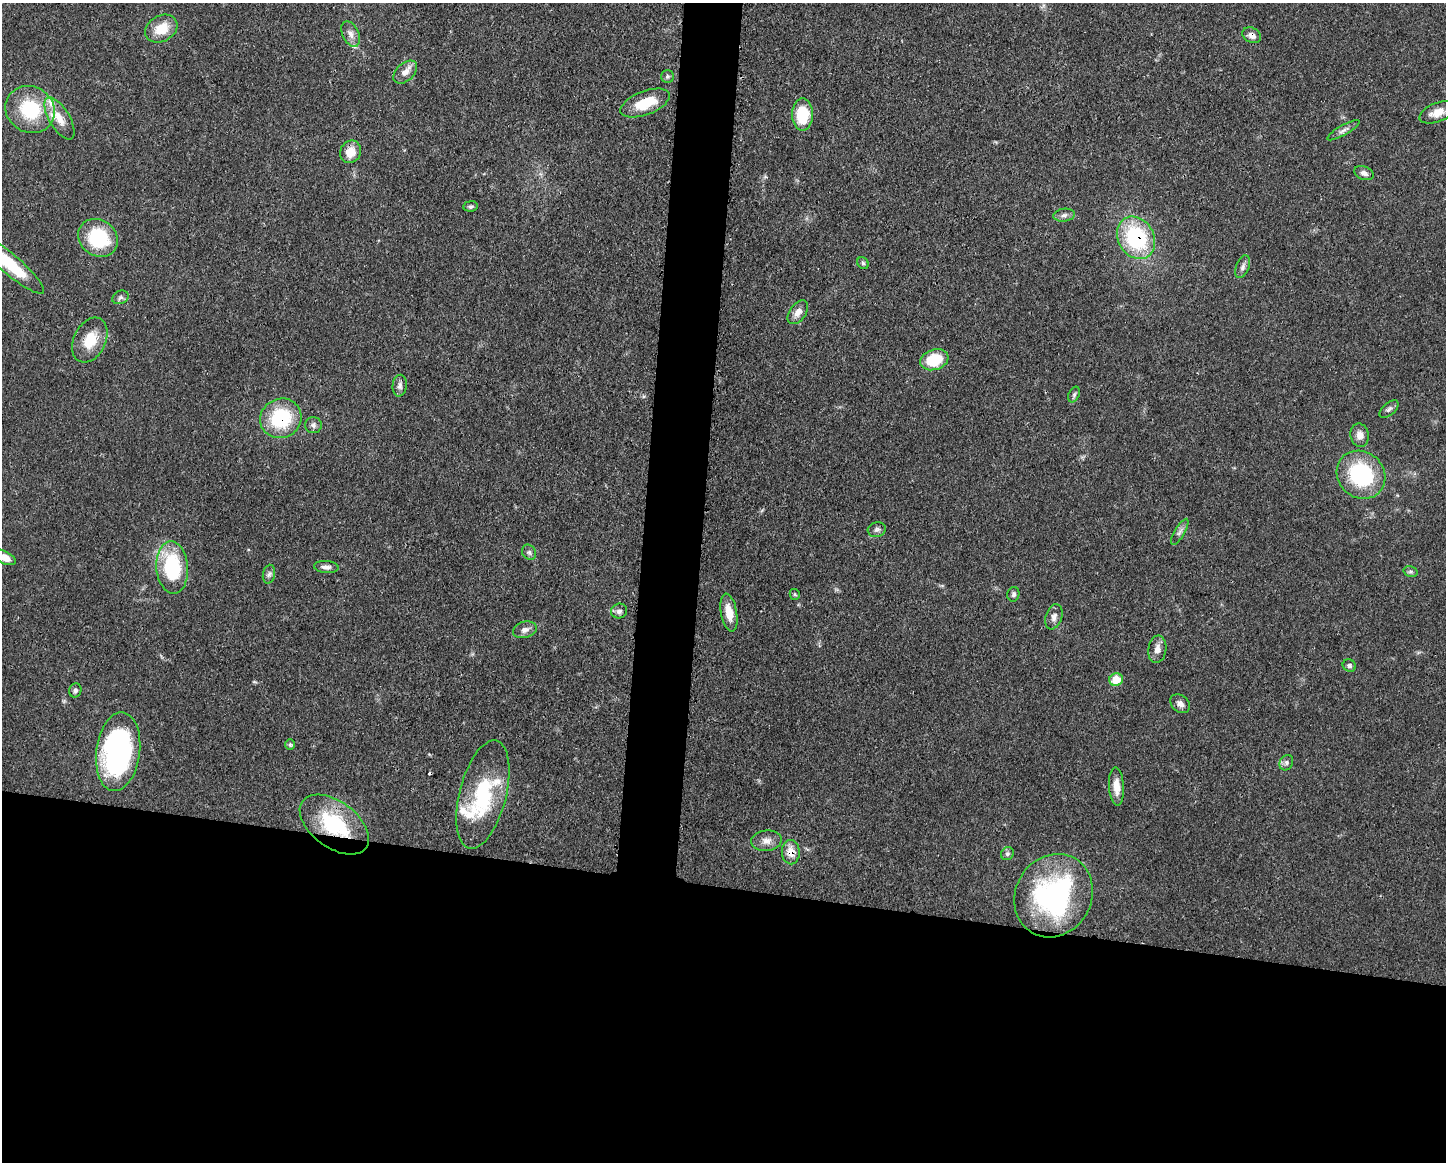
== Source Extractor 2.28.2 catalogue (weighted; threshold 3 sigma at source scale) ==
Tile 11 of 3 x 4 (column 2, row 4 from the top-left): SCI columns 1558-3001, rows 3-1162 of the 4671 x 4645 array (HDU 1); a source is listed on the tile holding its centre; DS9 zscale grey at full resolution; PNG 1448 x 1164 px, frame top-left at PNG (2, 3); each listed source drawn as its Kron ellipse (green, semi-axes under 4 px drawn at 4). Shown black and unused: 27% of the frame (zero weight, under 3 of 4 exposures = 1% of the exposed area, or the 3 px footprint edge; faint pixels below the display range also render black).
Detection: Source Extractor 2.28.2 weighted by HDU 2 'WHT'; one run over the whole footprint, this tile lists its part. Background 0.0543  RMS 0.0032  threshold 0.0146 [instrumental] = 3 sigma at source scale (4.5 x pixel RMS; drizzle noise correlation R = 1.50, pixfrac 1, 0.05/0.05 arcsec/px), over >= 5 px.
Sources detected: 67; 1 cosmic-ray / hot-pixel residue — neither listed nor drawn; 6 inside a brighter listed object's ellipse — not listed separately; the other 60 listed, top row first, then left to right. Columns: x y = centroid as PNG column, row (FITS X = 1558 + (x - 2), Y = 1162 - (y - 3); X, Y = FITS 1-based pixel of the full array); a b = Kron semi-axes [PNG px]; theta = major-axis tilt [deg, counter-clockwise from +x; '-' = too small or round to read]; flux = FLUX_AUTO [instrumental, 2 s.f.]
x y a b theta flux
161 29 17 13 30 6.9
351 34 14 8 -66 2.1
1252 35 10 7 -29 2.1
405 72 14 9 43 2.6
667 76 6 6 - 0.68
645 103 26 12 21 10
30 109 25 23 -31 19
1437 112 19 9 21 4.1
802 114 16 10 90 13
59 118 24 10 -59 4.9
1343 130 18 5 29 1.5
351 152 11 10 - 4.4
1364 173 10 6 -20 1.3
471 206 7 5 8 0.71
1064 215 11 6 8 1.2
98 238 21 17 -36 21
1136 238 22 18 -58 30
9 263 46 10 -40 18
863 263 6 5 - 0.68
1243 267 12 6 70 1.2
120 297 8 6 26 0.9
798 312 13 8 54 2.4
90 340 24 16 64 8.1
934 360 14 10 18 12
400 386 11 7 85 1.4
1074 395 8 5 64 0.74
1389 409 11 6 42 0.97
281 418 21 19 26 21
313 425 8 8 - 1.1
1360 435 12 9 -78 2.6
1361 475 25 23 -42 32
877 530 9 7 15 1
1180 532 15 5 60 1.2
529 552 8 6 -57 0.98
5 557 12 6 -26 3.5
326 567 12 6 -4 1.6
172 568 26 16 -86 25
1411 571 7 5 -15 0.67
269 574 9 6 78 1
795 594 5 5 - 0.44
1013 594 7 6 - 0.89
619 611 8 7 - 1.1
729 613 19 8 -80 4.8
1054 617 13 8 72 1.9
525 630 12 8 16 2
1157 649 14 9 82 2.5
1349 666 7 6 - 0.83
1116 680 7 6 - 6.9
75 690 7 6 - 0.86
1180 704 11 8 -41 1.7
290 744 5 5 - 0.51
118 752 39 22 83 70
1286 763 8 6 62 0.98
1116 786 19 7 -87 3.9
483 794 56 23 76 27
334 824 39 23 -36 25
766 841 15 10 6 2.6
791 852 12 9 -89 4.1
1007 854 7 6 - 0.75
1054 896 43 38 59 60
Overlapping masked pixels (flux is a lower limit): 5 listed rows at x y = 1252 35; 1136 238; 281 418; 334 824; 791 852
Isophote crosses this tile's border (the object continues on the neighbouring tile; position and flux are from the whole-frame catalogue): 2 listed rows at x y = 9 263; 5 557